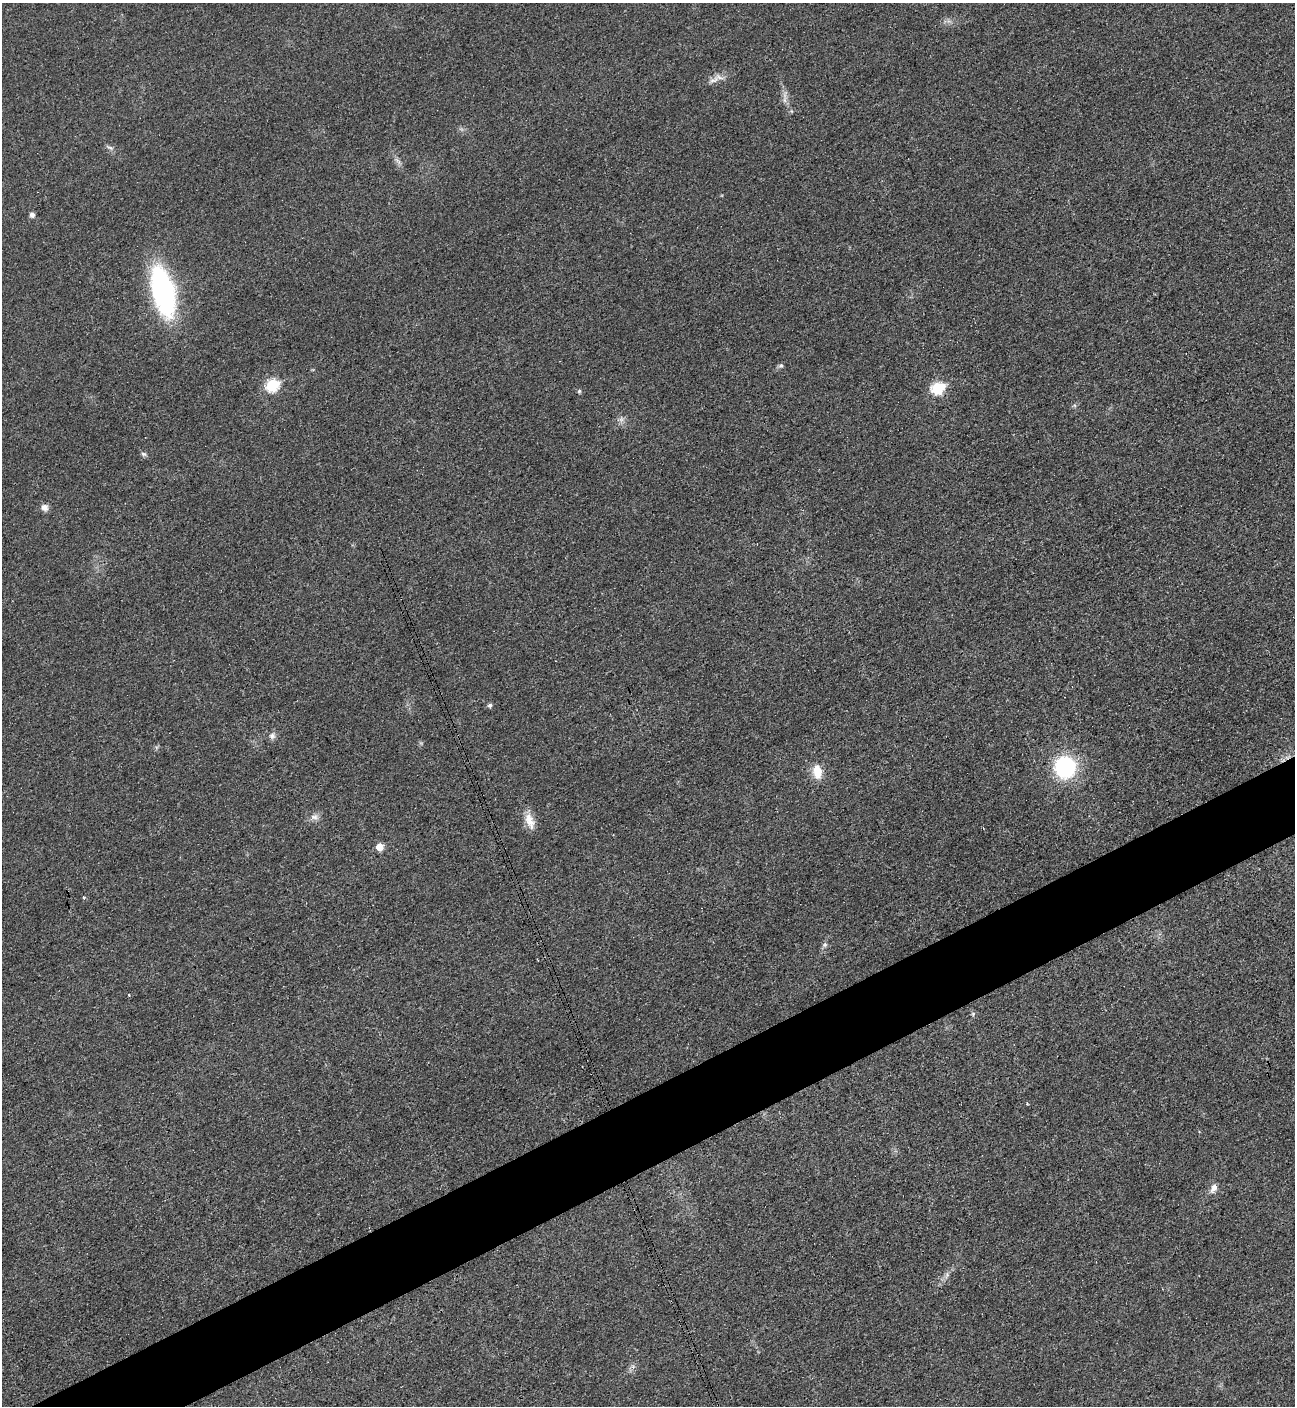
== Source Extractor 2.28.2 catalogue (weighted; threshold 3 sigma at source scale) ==
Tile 7 of 4 x 4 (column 3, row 2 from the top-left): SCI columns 2744-4036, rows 2829-4232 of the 5630 x 5647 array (HDU 1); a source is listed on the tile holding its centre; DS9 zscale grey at full resolution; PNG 1297 x 1408 px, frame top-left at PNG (2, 3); no overlay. Shown black and unused: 5% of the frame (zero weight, under 3 of 4 exposures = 1% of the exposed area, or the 3 px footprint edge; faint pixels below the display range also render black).
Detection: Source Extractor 2.28.2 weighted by HDU 2 'WHT'; one run over the whole footprint, this tile lists its part. Background 0.0349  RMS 0.0049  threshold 0.0219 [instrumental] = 3 sigma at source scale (4.5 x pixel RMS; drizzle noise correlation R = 1.50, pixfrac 1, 0.05/0.05 arcsec/px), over >= 5 px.
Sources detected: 26; all 26 listed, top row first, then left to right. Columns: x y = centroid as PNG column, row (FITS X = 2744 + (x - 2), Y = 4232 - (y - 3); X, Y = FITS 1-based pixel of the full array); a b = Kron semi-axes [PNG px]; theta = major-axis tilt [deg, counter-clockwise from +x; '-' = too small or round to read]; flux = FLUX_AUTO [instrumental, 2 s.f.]
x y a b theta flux
714 80 16 8 30 3.5
785 100 12 4 81 1.9
110 148 10 5 -19 1.3
398 161 15 3 -48 1.7
32 215 6 6 - 1.5
163 291 35 15 -76 130
781 366 7 6 - 1.1
272 385 7 6 - 40
938 388 7 6 - 40
579 391 5 4 - 0.82
621 419 8 6 45 1.7
144 454 7 5 -27 1.1
44 507 8 7 - 2.8
490 705 5 5 - 1.2
272 736 9 8 - 2
1065 767 21 20 - 45
817 772 20 11 -83 7.1
315 817 12 8 -7 2.7
530 821 23 10 -70 6.3
380 847 6 6 - 6.8
84 898 4 4 - 0.6
825 945 8 6 47 1.2
129 995 3 2 - 0.39
973 1014 6 5 - 0.85
1214 1188 13 7 64 3.2
947 1274 7 6 - 1.2